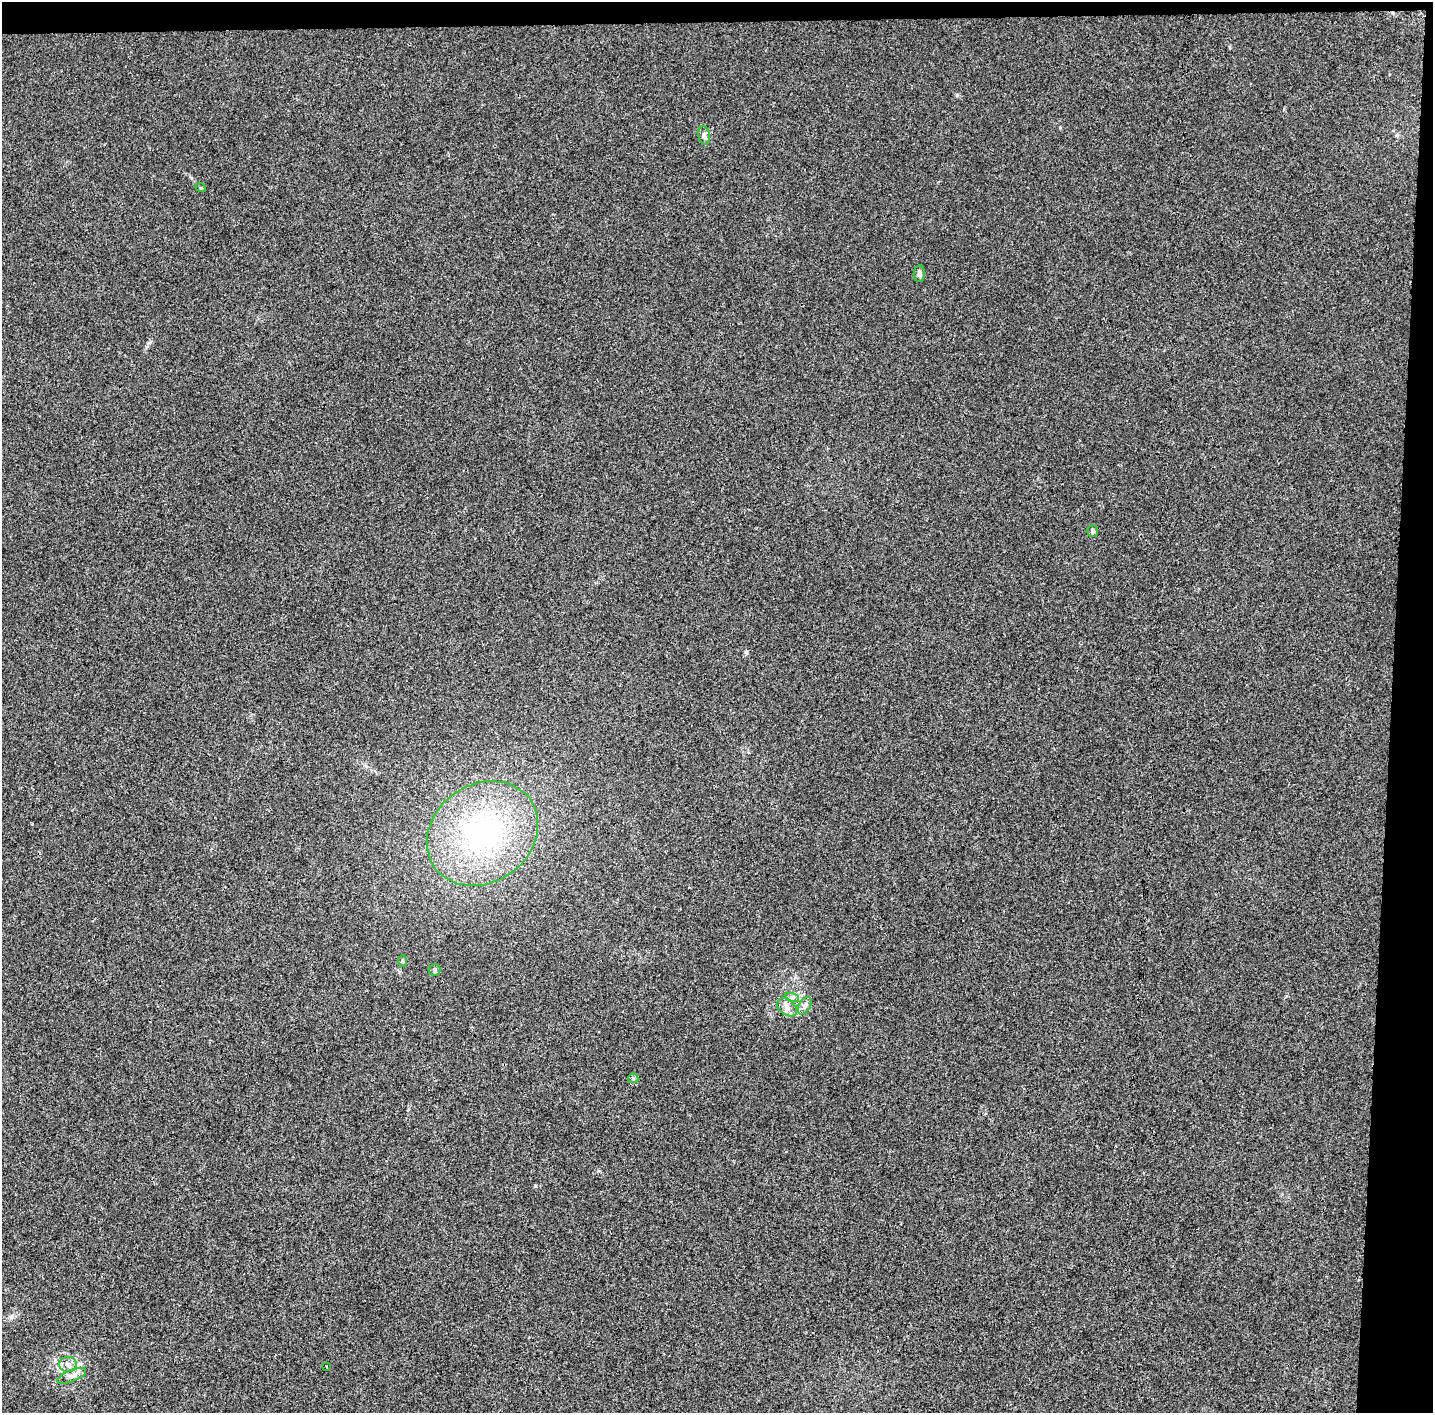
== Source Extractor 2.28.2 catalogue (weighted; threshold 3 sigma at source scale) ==
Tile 3 of 3 x 3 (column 3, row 1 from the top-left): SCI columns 2870-4300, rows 2981-4391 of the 4300 x 4550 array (HDU 1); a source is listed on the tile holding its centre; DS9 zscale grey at full resolution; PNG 1435 x 1415 px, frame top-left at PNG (2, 2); each listed source drawn as its Kron ellipse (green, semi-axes under 4 px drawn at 4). Shown black and unused: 4% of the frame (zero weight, under 3 of 4 exposures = <1% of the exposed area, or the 3 px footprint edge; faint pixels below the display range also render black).
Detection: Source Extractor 2.28.2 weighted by HDU 2 'WHT'; one run over the whole footprint, this tile lists its part. Background 0.00897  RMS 0.0037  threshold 0.0167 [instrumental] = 3 sigma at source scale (4.5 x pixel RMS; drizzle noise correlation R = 1.50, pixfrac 1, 0.0396/0.0396 arcsec/px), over >= 5 px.
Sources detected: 14; all 14 listed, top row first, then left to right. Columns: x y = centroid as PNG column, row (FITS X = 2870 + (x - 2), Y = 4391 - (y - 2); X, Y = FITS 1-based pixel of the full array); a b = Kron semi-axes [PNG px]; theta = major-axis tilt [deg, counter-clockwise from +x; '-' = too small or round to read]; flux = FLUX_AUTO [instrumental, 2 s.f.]
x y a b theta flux
704 135 9 5 -82 1.2
201 188 5 3 - 0.3
919 274 8 5 87 1.1
1093 531 6 5 - 0.87
482 834 59 49 35 70
402 961 6 4 -89 0.42
434 970 6 6 - 0.74
792 997 7 4 -18 0.92
805 1006 9 6 61 1.2
787 1007 11 7 -40 2.1
633 1078 5 5 - 0.53
68 1364 9 7 -5 2.1
326 1366 3 2 - 0.31
72 1376 15 6 21 1.9
Unlisted compact peaks at least as high as the median listed source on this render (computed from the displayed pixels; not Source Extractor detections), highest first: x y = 957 95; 11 1317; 191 178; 535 1186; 1397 135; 1060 127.